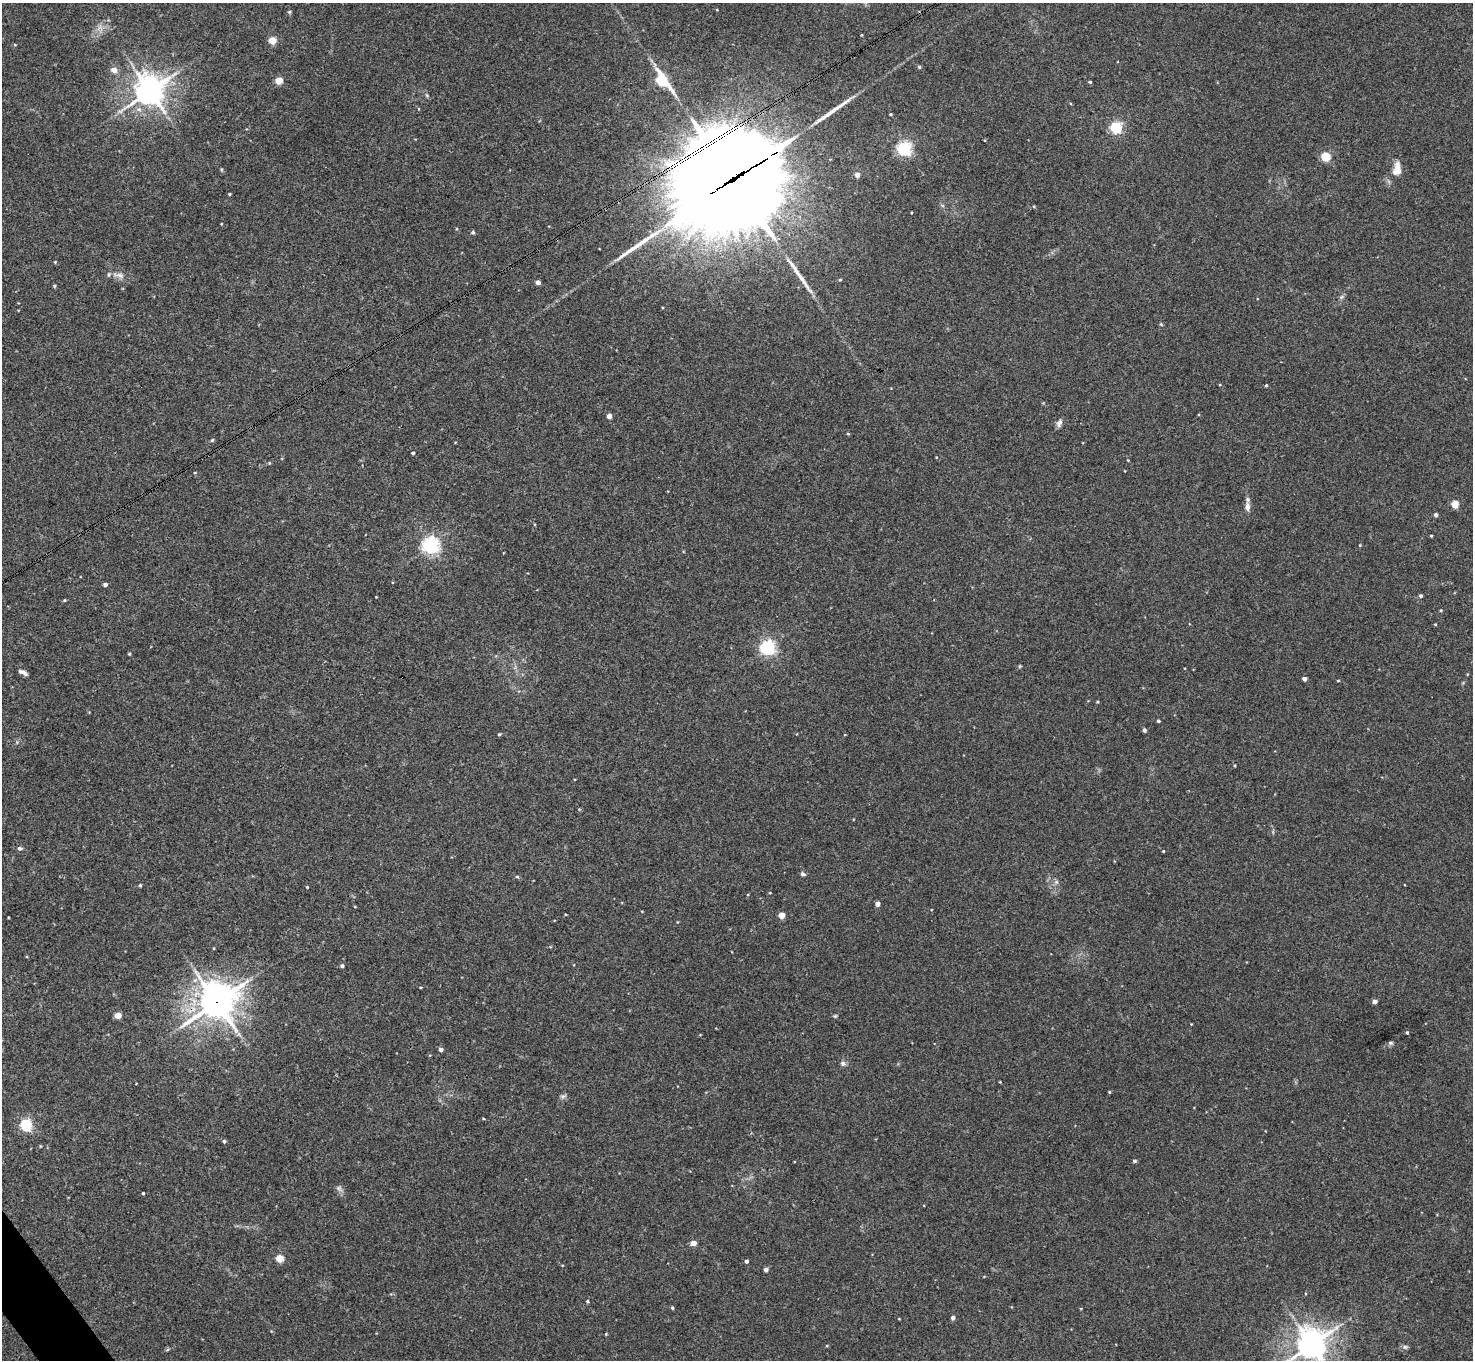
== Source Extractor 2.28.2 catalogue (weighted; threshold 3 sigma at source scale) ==
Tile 7 of 4 x 4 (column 3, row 2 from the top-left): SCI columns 2943-4413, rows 2870-4227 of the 5886 x 5878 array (HDU 1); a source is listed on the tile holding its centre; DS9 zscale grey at full resolution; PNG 1475 x 1362 px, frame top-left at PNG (2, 3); no overlay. Shown black and unused: <1% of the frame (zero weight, under 3 of 4 exposures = <1% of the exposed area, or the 3 px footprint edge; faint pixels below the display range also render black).
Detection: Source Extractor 2.28.2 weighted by HDU 2 'WHT'; one run over the whole footprint, this tile lists its part. Background 0.041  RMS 0.0043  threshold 0.0194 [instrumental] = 3 sigma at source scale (4.5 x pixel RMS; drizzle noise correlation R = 1.50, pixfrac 1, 0.05/0.05 arcsec/px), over >= 5 px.
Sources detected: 95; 3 long thin detections or spike segments (spike, bleed or trail) — not listed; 2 inside a brighter listed object's ellipse — not listed separately; the other 90 listed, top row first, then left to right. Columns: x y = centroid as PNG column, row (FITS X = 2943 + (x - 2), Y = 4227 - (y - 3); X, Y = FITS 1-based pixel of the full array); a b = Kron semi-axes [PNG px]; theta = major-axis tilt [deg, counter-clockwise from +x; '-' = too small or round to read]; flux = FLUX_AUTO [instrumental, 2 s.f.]
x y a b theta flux
289 12 5 5 - 0.53
861 35 4 2 - 0.31
272 40 5 4 - 11
15 45 5 3 - 0.35
919 67 4 4 - 0.6
114 70 8 7 - 2.2
279 80 5 4 - 10
662 80 10 5 -51 50
1090 82 4 3 - 0.6
149 91 9 9 - 610
890 114 3 3 - 0.38
1116 127 5 5 - 55
721 140 26 20 12 330
904 148 6 5 - 91
1326 156 5 5 - 22
1397 169 18 10 79 4.8
857 175 4 4 - 3
733 180 38 30 22 9900
229 194 4 3 - 0.45
942 205 6 4 -20 0.55
473 232 5 4 - 0.71
55 262 4 4 - 0.37
119 275 19 7 -14 2.9
840 280 5 3 - 0.43
538 282 4 4 - 2.4
54 286 4 3 - 0.63
1342 297 8 5 21 0.8
1161 324 5 4 - 0.5
1266 385 4 3 - 0.49
609 416 4 4 - 2.6
1059 423 10 6 67 1.6
848 434 5 3 - 0.35
212 440 4 4 - 0.54
413 453 3 3 - 0.69
1455 504 4 4 - 11
1247 507 11 7 90 2.4
1436 515 4 4 - 1.2
1431 536 3 3 - 0.48
431 545 6 6 - 150
1360 545 4 3 - 0.36
105 584 4 4 - 1.4
1421 596 4 4 - 0.95
65 600 5 3 - 0.36
1441 610 4 3 - 0.4
1435 624 3 3 - 0.38
768 647 6 6 - 120
129 654 4 3 - 0.48
23 672 12 5 -24 1.5
1304 679 4 4 - 1.8
1338 680 4 3 - 0.36
1097 702 4 3 - 0.35
1158 721 3 3 - 0.73
1144 730 4 3 - 1.2
499 734 4 3 - 0.46
20 848 6 5 - 1.1
1163 851 3 3 - 0.34
803 874 7 5 -17 0.9
517 877 6 3 -19 0.49
140 885 4 3 - 0.5
307 887 3 3 - 0.32
877 904 4 4 - 2.5
781 915 4 4 - 7.5
342 966 4 4 - 0.86
1375 1001 4 4 - 2.2
216 1002 13 12 - 780
118 1015 5 4 - 5.2
835 1016 6 4 43 0.53
1407 1033 4 4 - 0.52
1390 1043 7 5 -1 0.73
441 1049 4 4 - 1.6
843 1064 7 7 - 1.2
1109 1092 5 3 - 0.37
563 1096 8 5 57 1
483 1118 4 3 - 0.37
26 1125 5 5 - 55
224 1141 4 4 - 0.74
1134 1161 4 4 - 0.86
339 1188 8 6 1 1.2
143 1193 3 3 - 0.46
693 1243 4 4 - 4.2
280 1258 5 4 - 11
746 1261 4 3 - 1.1
766 1270 4 4 - 1.8
587 1301 4 4 - 0.54
672 1308 5 3 - 0.54
953 1318 4 4 - 1.4
899 1319 4 3 - 0.29
606 1334 4 3 - 0.39
1311 1344 10 9 - 550
1405 1347 6 6 - 0.9
Overlapping masked pixels (flux is a lower limit): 3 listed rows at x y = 721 140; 733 180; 216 1002
Isophote crosses this tile's border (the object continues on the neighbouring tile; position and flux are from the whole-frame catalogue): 1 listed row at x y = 1311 1344